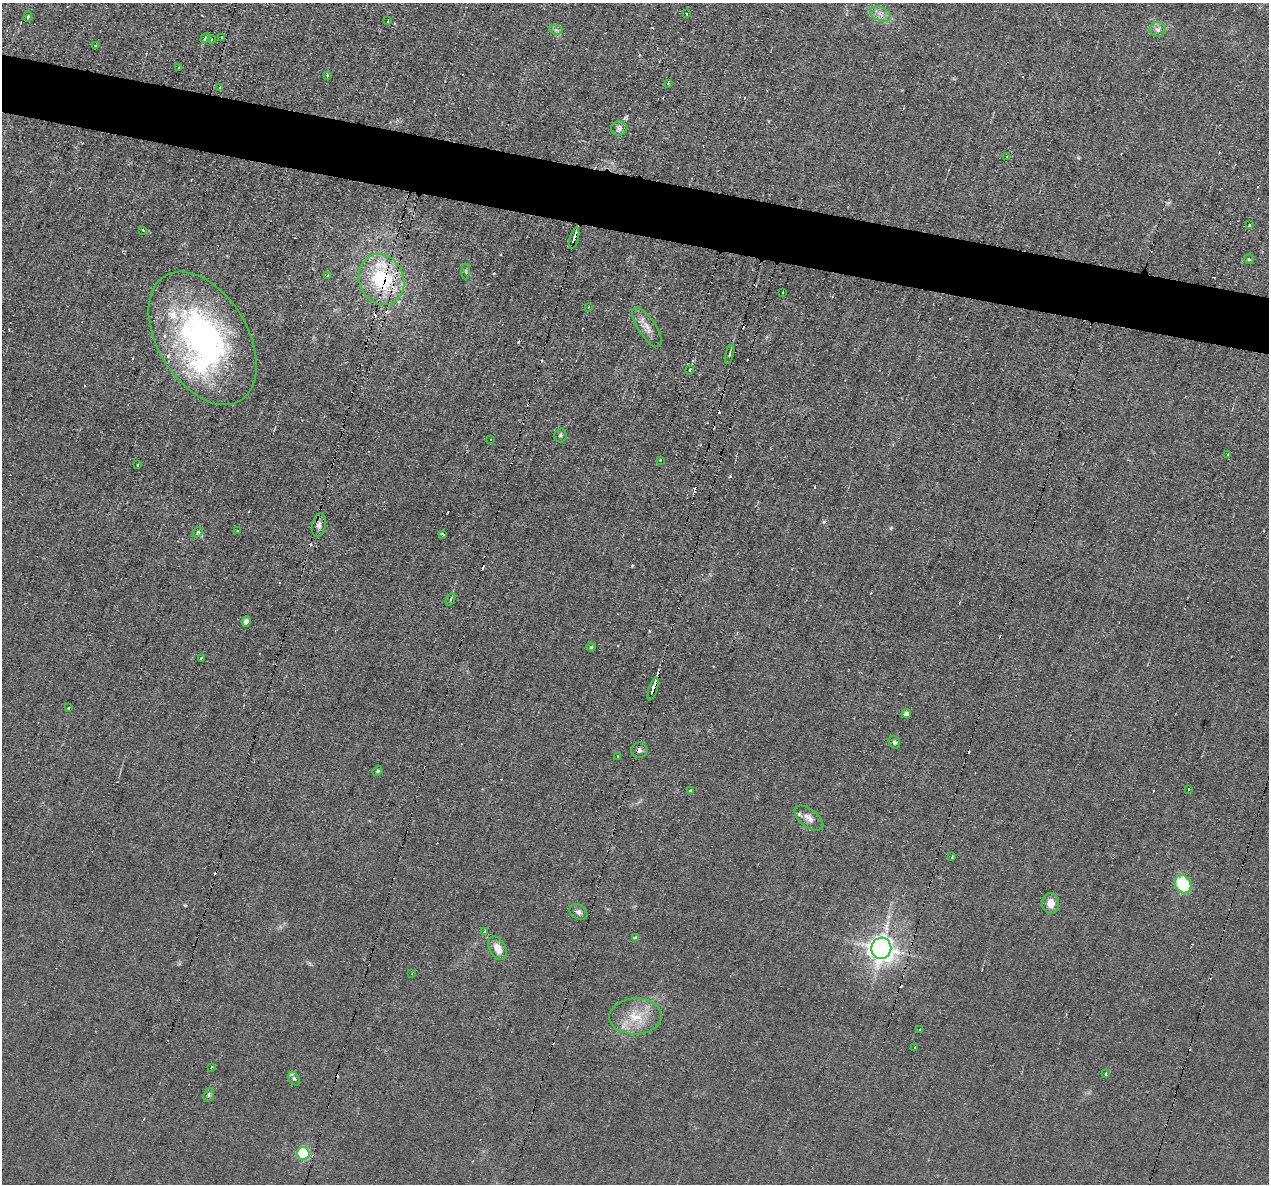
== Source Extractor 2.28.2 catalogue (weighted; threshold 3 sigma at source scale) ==
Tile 11 of 4 x 4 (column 3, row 3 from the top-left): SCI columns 2537-3803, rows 1427-2608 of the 5071 x 5095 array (HDU 1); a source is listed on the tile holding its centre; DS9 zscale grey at full resolution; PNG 1271 x 1186 px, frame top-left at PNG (2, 3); each listed source drawn as its Kron ellipse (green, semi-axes under 4 px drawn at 4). Shown black and unused: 5% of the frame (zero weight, under 2 of 3 exposures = <1% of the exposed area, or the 3 px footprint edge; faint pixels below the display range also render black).
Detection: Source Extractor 2.28.2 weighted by HDU 2 'WHT'; one run over the whole footprint, this tile lists its part. Background 0.0451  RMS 0.0069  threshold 0.031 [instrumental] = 3 sigma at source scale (4.5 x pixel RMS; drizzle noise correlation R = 1.50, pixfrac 1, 0.05/0.05 arcsec/px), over >= 5 px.
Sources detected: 114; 1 too faint to see at this stretch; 38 cosmic-ray / hot-pixel residue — neither listed nor drawn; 6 inside a brighter listed object's ellipse — not listed separately; the other 69 listed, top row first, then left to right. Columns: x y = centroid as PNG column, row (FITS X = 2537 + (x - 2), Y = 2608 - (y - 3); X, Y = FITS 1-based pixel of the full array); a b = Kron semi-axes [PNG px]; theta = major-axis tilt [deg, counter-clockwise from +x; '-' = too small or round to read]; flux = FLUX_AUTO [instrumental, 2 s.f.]
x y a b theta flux
687 14 3 2 - 0.66
880 14 11 6 -22 4.2
28 16 5 4 - 1.1
388 21 3 2 - 0.7
556 30 7 4 -18 1.6
1158 30 8 7 - 2.9
222 37 3 3 - 1.4
205 38 5 3 - 0.96
212 39 4 3 - 1
95 45 3 2 - 1.4
179 67 4 3 - 2
327 76 3 3 - 2
668 83 4 3 - 0.92
220 87 4 4 - 0.85
619 128 8 7 - 2.7
1007 156 3 3 - 4.8
1249 225 4 3 - 3
143 230 4 3 - 0.66
574 238 11 3 75 5.1
1249 259 5 5 - 1.2
466 272 8 4 -90 1.2
328 275 3 3 - 1
381 280 26 22 -67 60
783 292 3 2 - 1.3
588 307 3 2 - 0.61
647 327 23 9 -56 7.2
203 338 73 45 -58 220
730 354 9 3 75 0.95
690 370 4 3 - 0.72
560 435 7 6 - 1.4
491 439 3 2 - 1.5
1228 455 3 2 - 0.85
660 460 3 3 - 2.4
138 465 3 3 - 1.4
319 525 12 7 78 3.1
237 531 3 3 - 1.9
198 532 6 4 44 1.2
443 534 4 3 - 1.9
450 599 7 3 65 1.2
246 621 5 4 - 3.2
591 647 4 4 - 0.85
201 658 3 3 - 8.4
653 689 12 4 73 10
69 708 3 3 - 2
906 714 5 4 - 4.8
894 742 6 5 - 1.4
639 750 8 7 - 2.8
618 756 3 2 - 0.66
378 771 5 3 - 0.96
1188 789 3 2 - 1.4
691 791 3 3 - 9.2
809 818 17 9 -37 5.4
952 857 3 3 - 2
1183 884 9 7 -61 36
1051 903 10 8 -88 6.4
578 912 9 7 -28 2.6
484 932 4 3 - 2.5
635 937 4 3 - 1.3
498 948 13 8 -63 7.9
881 948 10 10 - 560
412 973 3 2 - 0.59
635 1016 26 18 3 20
919 1030 3 2 - 1
914 1048 3 2 - 0.75
211 1067 3 2 - 0.74
1105 1074 3 3 - 2.4
294 1078 7 5 -62 1.4
209 1095 7 5 71 1.4
304 1154 6 6 - 55
Overlapping masked pixels (flux is a lower limit): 3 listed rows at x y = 574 238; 381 280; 653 689